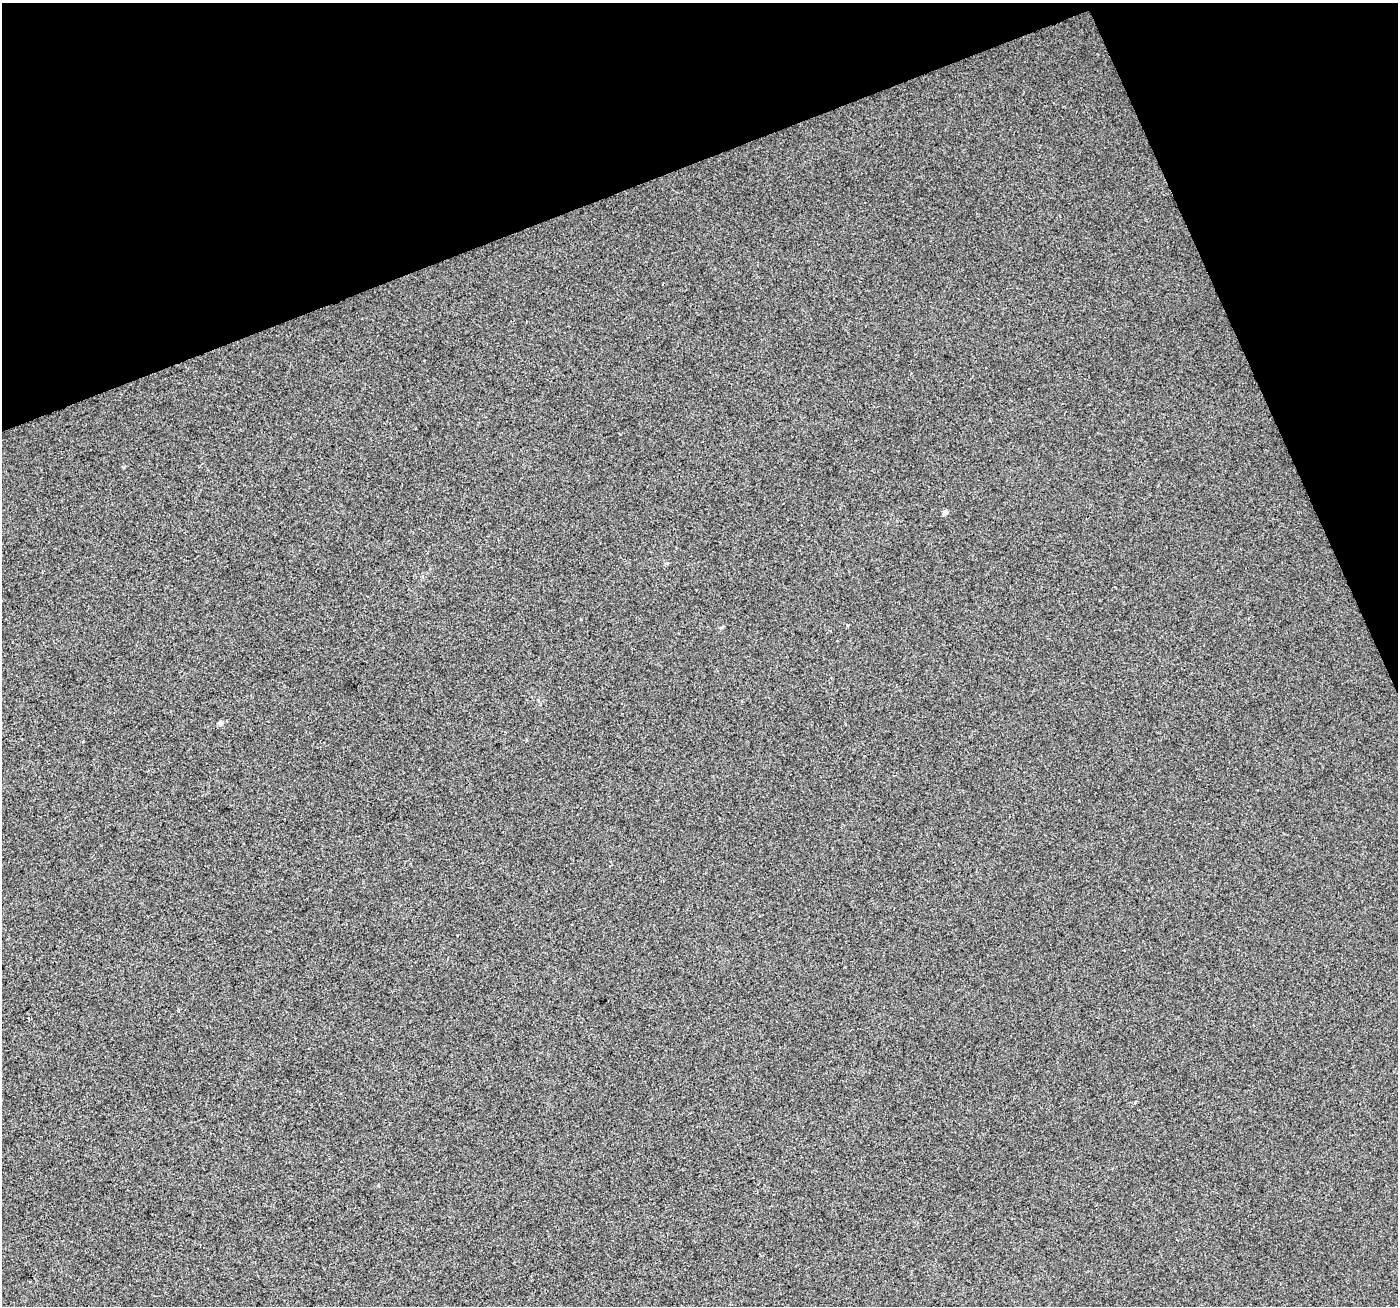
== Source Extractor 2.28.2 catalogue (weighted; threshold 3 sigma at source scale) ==
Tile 3 of 4 x 4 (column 3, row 1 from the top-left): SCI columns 2793-4188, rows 4050-5353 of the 5583 x 5434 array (HDU 1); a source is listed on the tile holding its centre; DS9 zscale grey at full resolution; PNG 1400 x 1308 px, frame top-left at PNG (2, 3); no overlay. Shown black and unused: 19% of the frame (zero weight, under 2 of 3 exposures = <1% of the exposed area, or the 3 px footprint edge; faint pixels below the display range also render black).
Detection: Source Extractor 2.28.2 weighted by HDU 2 'WHT'; one run over the whole footprint, this tile lists its part. Background 0.014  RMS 0.0079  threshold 0.0356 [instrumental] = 3 sigma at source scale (4.5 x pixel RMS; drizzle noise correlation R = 1.50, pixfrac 1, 0.0396/0.0396 arcsec/px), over >= 5 px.
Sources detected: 3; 1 cosmic-ray / hot-pixel residue — not listed; the other 2 listed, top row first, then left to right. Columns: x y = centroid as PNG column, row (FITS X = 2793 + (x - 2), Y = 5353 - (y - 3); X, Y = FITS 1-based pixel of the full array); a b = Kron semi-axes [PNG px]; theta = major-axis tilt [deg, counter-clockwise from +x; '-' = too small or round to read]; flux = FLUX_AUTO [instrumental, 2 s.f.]
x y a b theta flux
945 512 5 4 - 3.6
220 723 6 6 - 2